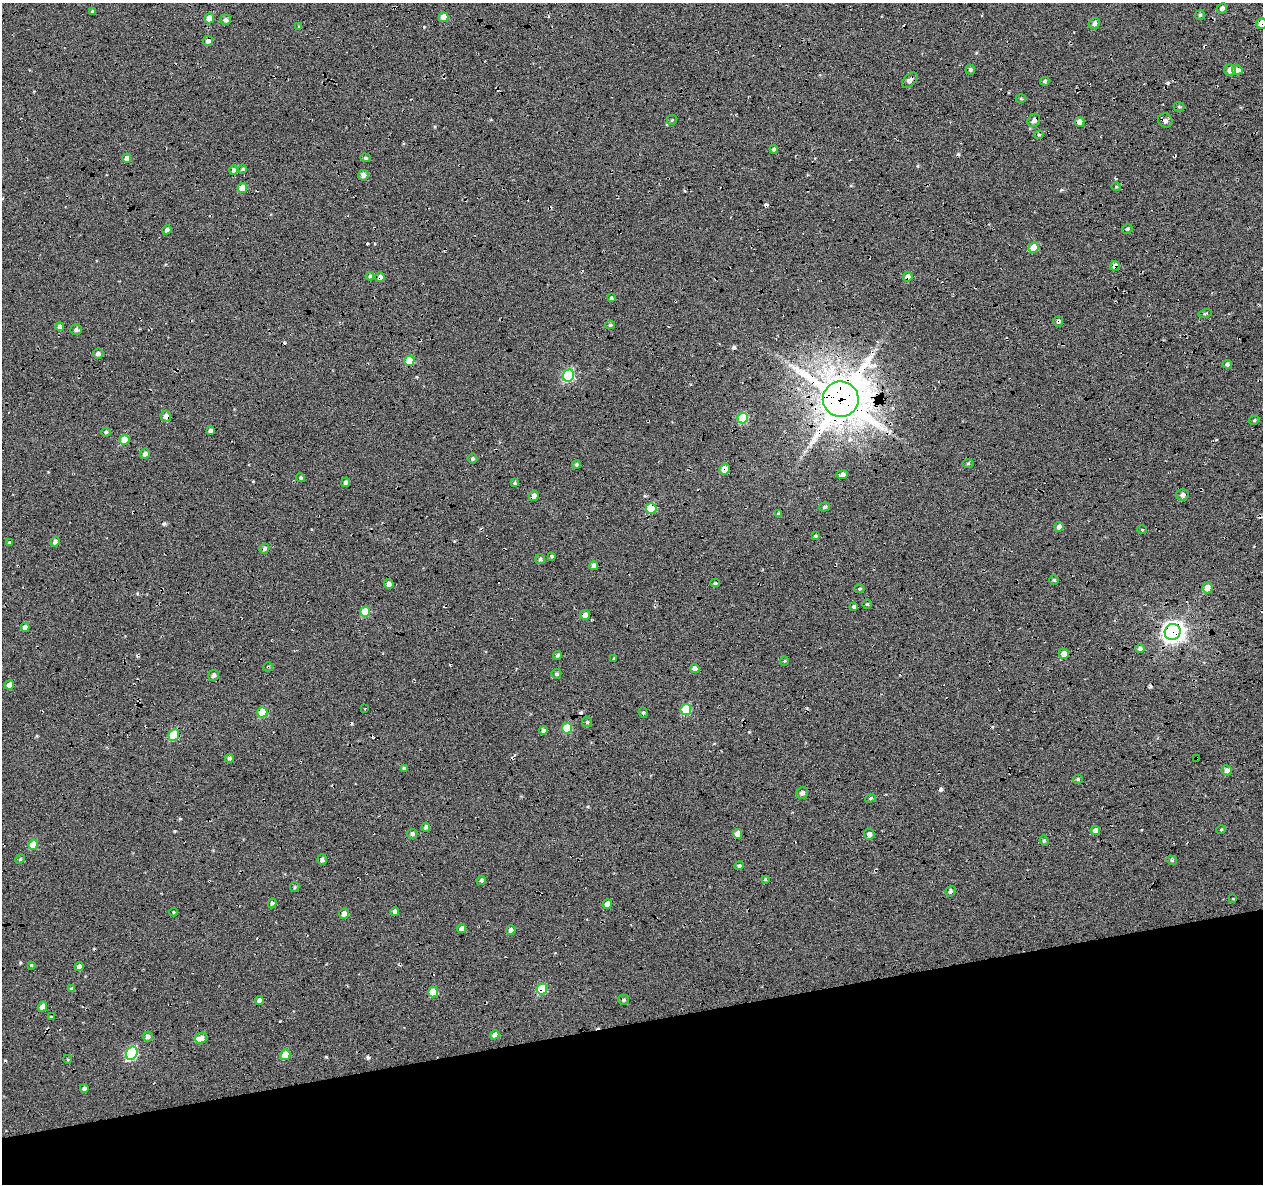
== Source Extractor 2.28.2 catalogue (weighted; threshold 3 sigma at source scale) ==
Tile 14 of 4 x 4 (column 2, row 4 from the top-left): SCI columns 1306-2566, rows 112-1293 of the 5131 x 4901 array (HDU 1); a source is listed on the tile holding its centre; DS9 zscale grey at full resolution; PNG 1265 x 1186 px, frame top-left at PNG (2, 3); each listed source drawn as its Kron ellipse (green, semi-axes under 4 px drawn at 4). Shown black and unused: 14% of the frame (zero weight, under 5 of 17 exposures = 6% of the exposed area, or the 3 px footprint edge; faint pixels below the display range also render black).
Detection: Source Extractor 2.28.2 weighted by HDU 2 'WHT'; one run over the whole footprint, this tile lists its part. Background -0.152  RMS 0.13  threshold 0.533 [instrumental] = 3 sigma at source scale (4.09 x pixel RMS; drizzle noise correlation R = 1.36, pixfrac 0.8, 0.0396/0.0396 arcsec/px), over >= 5 px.
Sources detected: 179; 25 cosmic-ray / hot-pixel residue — neither listed nor drawn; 1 inside a brighter listed object's ellipse — not listed separately; the other 153 listed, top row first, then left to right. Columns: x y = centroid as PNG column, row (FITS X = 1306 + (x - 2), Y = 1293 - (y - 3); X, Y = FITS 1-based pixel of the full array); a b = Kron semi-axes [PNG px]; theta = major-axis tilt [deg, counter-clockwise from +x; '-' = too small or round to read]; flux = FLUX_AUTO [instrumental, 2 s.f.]
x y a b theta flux
1222 8 5 5 - 37
93 11 4 3 - 27
1200 15 5 4 - 17
444 17 5 5 - 130
209 18 5 4 - 130
225 20 5 5 - 39
1094 23 6 5 - 48
1261 23 5 5 - 130
299 27 3 3 - 16
208 41 5 5 - 45
970 70 5 5 - 23
1230 70 5 5 - 76
1237 70 5 4 - 65
910 80 9 5 46 49
1045 81 5 4 - 20
1021 99 5 3 - 11
1179 107 5 5 - 15
672 120 5 5 - 14
1034 120 7 6 - 58
1165 121 7 6 - 38
1080 122 5 4 - 92
1039 135 4 4 - 15
774 149 4 4 - 28
127 158 4 4 - 52
365 158 5 4 - 19
242 169 4 4 - 16
233 170 5 4 - 27
363 175 5 5 - 61
1116 186 5 3 - 11
242 188 5 4 - 150
1127 229 5 4 - 17
167 230 5 4 - 35
1034 248 5 5 - 230
1115 266 5 4 - 69
370 276 4 4 - 22
380 277 5 4 - 50
907 277 5 4 - 58
611 298 4 4 - 29
1205 313 7 3 11 13
1058 321 5 5 - 24
610 325 4 4 - 18
60 326 4 4 - 34
76 330 6 5 - 33
98 353 5 5 - 35
409 361 5 5 - 360
1227 364 4 4 - 30
568 376 6 5 - 1100
841 399 18 17 - 45000
166 416 5 5 - 71
743 418 5 5 - 490
1254 420 5 4 - 15
210 430 4 4 - 31
106 432 5 4 - 19
125 440 5 5 - 260
145 454 5 5 - 42
472 459 5 5 - 19
968 464 6 4 1 15
576 465 4 4 - 17
725 469 6 5 - 110
842 475 5 4 - 53
301 478 4 4 - 18
346 482 5 4 - 32
514 483 3 3 - 17
1183 495 6 6 - 40
534 496 5 4 - 44
825 507 5 4 - 20
651 508 5 5 - 430
778 513 4 3 - 14
1059 527 5 4 - 53
1142 530 5 3 - 9.5
815 536 4 3 - 16
55 542 5 4 - 47
9 543 4 4 - 23
264 548 5 5 - 28
552 556 3 3 - 15
540 559 5 4 - 23
594 566 4 4 - 76
1054 580 5 5 - 18
715 583 5 4 - 17
389 584 5 4 - 55
1207 588 5 5 - 120
859 589 5 4 - 14
867 604 4 4 - 16
854 607 4 3 - 34
365 612 5 5 - 310
585 615 5 5 - 58
25 627 4 4 - 65
1173 632 8 7 - 8100
1140 649 5 4 - 38
1064 654 5 5 - 92
557 655 4 4 - 20
614 658 3 3 - 9.8
785 661 5 3 - 11
268 667 5 4 - 15
695 668 5 4 - 44
556 674 5 4 - 21
214 675 5 5 - 46
9 685 5 4 - 72
365 708 3 2 - 7.5
686 709 5 5 - 550
262 712 5 5 - 390
643 713 5 4 - 16
587 722 5 5 - 18
567 728 5 5 - 390
543 731 4 4 - 30
174 735 6 5 - 430
229 758 4 4 - 25
1197 758 3 2 - 12
404 768 4 4 - 20
1227 770 5 5 - 64
1078 779 5 4 - 19
802 793 6 5 - 38
870 798 5 4 - 16
426 827 4 4 - 30
1221 830 5 3 - 11
1095 831 5 4 - 70
412 834 5 5 - 32
737 834 5 4 - 120
869 834 5 5 - 50
1044 841 5 4 - 16
33 845 5 5 - 230
20 859 5 4 - 13
322 860 5 4 - 37
1172 860 5 4 - 17
739 866 5 4 - 21
765 879 4 4 - 15
481 880 5 4 - 24
295 887 5 4 - 15
950 891 5 5 - 25
1233 899 3 2 - 6.5
272 903 5 4 - 19
607 904 5 4 - 80
173 912 4 3 - 8.8
395 912 4 4 - 50
344 913 5 5 - 64
462 929 4 4 - 70
511 930 5 4 - 57
31 965 4 4 - 14
79 966 4 4 - 42
72 989 4 4 - 27
542 989 5 5 - 420
433 992 5 5 - 240
259 1000 4 4 - 58
624 1000 5 5 - 22
43 1007 5 4 - 65
51 1017 3 2 - 7.4
495 1035 5 4 - 67
148 1036 5 5 - 35
201 1038 6 5 - 74
132 1053 7 5 59 1200
285 1055 5 5 - 260
67 1059 4 3 - 11
84 1088 4 4 - 29
Overlapping masked pixels (flux is a lower limit): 21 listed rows (the first 20) at x y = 1261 23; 910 80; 1034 120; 1115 266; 380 277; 907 277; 1058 321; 568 376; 841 399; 166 416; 725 469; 534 496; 651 508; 1173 632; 268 667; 262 712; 174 735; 1197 758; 79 966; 542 989
Isophote crosses this tile's border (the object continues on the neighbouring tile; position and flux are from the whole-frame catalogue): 1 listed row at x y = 1261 23